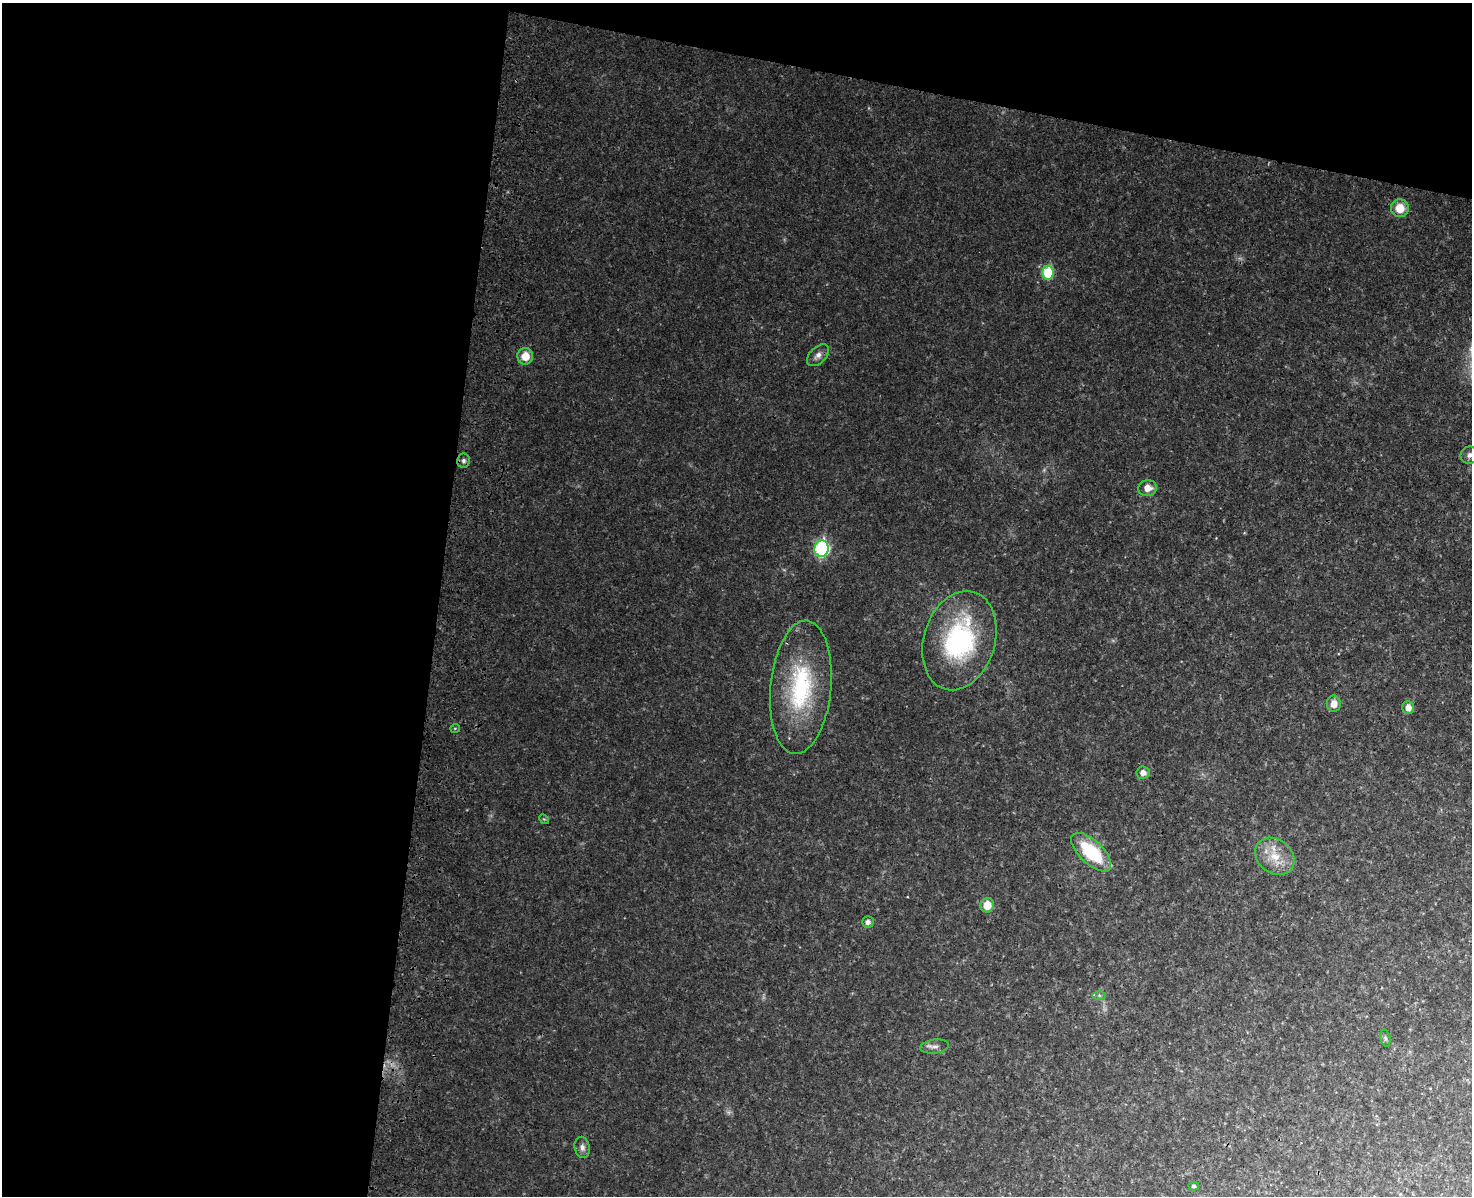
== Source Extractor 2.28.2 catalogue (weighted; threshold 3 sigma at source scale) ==
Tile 1 of 3 x 4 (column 1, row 1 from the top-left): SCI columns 233-1702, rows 3615-4808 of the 4992 x 4837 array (HDU 1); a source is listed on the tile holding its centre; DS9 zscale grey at full resolution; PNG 1474 x 1198 px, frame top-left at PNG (2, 3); each listed source drawn as its Kron ellipse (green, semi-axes under 4 px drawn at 4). Shown black and unused: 35% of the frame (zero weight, under 3 of 4 exposures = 6% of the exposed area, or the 3 px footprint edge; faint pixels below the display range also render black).
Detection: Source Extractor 2.28.2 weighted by HDU 2 'WHT'; one run over the whole footprint, this tile lists its part. Background 0.0336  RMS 0.0041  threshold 0.0186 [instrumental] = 3 sigma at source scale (4.5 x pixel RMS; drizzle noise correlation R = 1.50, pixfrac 1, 0.05/0.05 arcsec/px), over >= 5 px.
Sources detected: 25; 1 too faint to see at this stretch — neither listed nor drawn; the other 24 listed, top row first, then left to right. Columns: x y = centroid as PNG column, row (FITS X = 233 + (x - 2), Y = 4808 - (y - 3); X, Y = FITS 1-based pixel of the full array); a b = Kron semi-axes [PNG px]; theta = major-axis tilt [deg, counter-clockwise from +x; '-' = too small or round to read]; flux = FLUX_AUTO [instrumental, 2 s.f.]
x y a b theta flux
1400 208 9 9 - 7.8
1048 273 7 6 - 20
818 355 13 8 44 2.6
525 356 8 8 - 6.5
1470 455 9 8 - 1.8
463 461 7 6 - 1.3
1148 488 9 8 - 4.2
822 549 8 7 - 66
959 641 51 35 73 67
801 687 67 30 84 50
1334 704 8 7 - 4.2
1408 708 6 6 - 3.5
455 728 5 3 - 0.37
1143 773 6 6 - 2.8
544 819 5 4 - 0.51
1091 852 25 11 -44 27
1275 856 21 17 -37 10
987 905 7 7 - 6.2
868 922 6 6 - 1.7
1099 995 6 4 -1 0.72
1385 1038 8 5 -75 0.89
935 1046 14 7 7 1.9
582 1147 11 7 -78 1.9
1194 1186 5 4 - 0.73
Isophote crosses this tile's border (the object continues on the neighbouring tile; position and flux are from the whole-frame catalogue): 1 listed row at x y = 1470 455